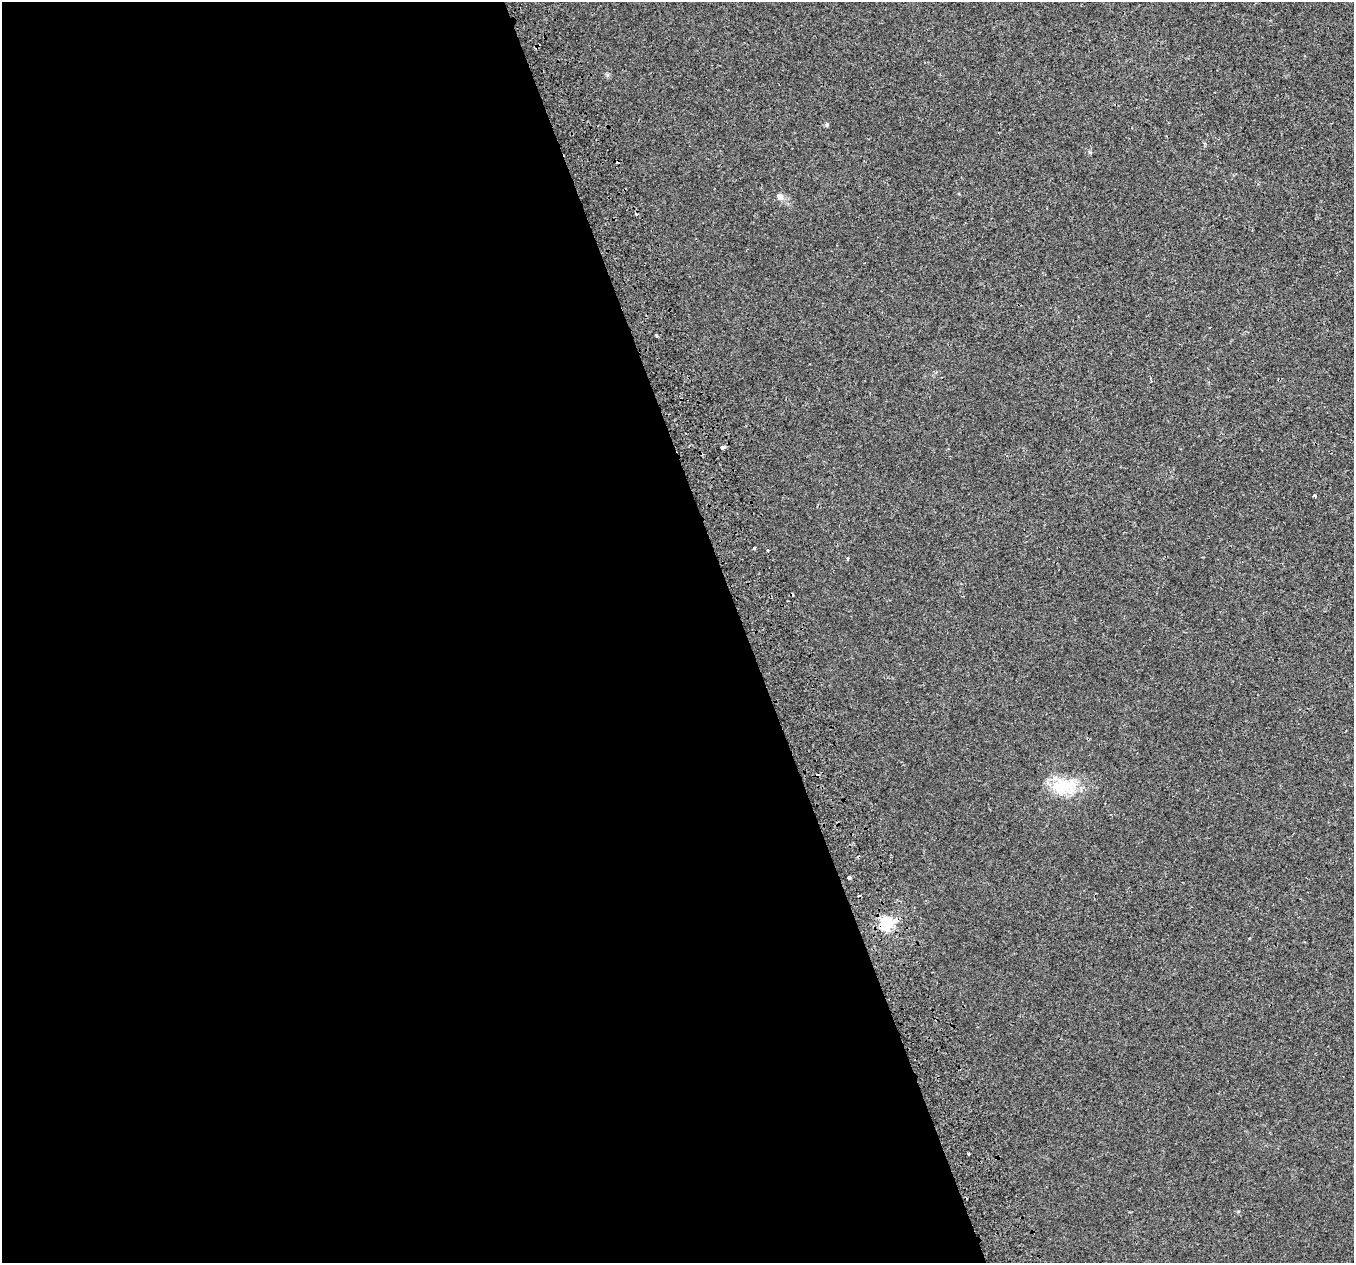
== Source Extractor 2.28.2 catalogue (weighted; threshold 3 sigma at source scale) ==
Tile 9 of 4 x 4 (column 1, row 3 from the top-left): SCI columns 87-1438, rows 1415-2675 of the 5580 x 5297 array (HDU 1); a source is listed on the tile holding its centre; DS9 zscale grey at full resolution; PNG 1356 x 1265 px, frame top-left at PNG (2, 2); no overlay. Shown black and unused: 55% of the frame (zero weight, under 2 of 3 exposures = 3% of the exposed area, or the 3 px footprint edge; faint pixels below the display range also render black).
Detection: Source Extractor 2.28.2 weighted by HDU 2 'WHT'; one run over the whole footprint, this tile lists its part. Background 0.00307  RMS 0.0029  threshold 0.0129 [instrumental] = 3 sigma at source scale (4.5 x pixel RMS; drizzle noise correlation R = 1.50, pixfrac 1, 0.0396/0.0396 arcsec/px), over >= 5 px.
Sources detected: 17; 3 cosmic-ray / hot-pixel residue — not listed; the other 14 listed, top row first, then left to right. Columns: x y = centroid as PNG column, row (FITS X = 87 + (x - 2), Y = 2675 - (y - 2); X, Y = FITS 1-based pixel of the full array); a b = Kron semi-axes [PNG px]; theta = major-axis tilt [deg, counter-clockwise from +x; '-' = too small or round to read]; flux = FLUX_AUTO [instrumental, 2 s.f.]
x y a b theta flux
826 124 4 3 - 0.9
1090 152 5 3 - 0.34
780 196 10 8 -52 1.2
636 215 3 3 - 0.88
656 335 4 3 - 0.77
723 447 4 3 - 4.3
1315 496 3 3 - 0.48
754 547 3 3 - 1.1
767 550 4 3 - 0.28
847 559 4 3 - 0.38
1064 786 35 21 7 11
849 878 3 3 - 2.7
896 920 6 5 - 1.6
887 923 6 6 - 48
Overlapping masked pixels (flux is a lower limit): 2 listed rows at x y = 896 920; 887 923
Unlisted compact peaks at least as high as the median listed source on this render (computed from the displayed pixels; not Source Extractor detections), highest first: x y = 607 75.